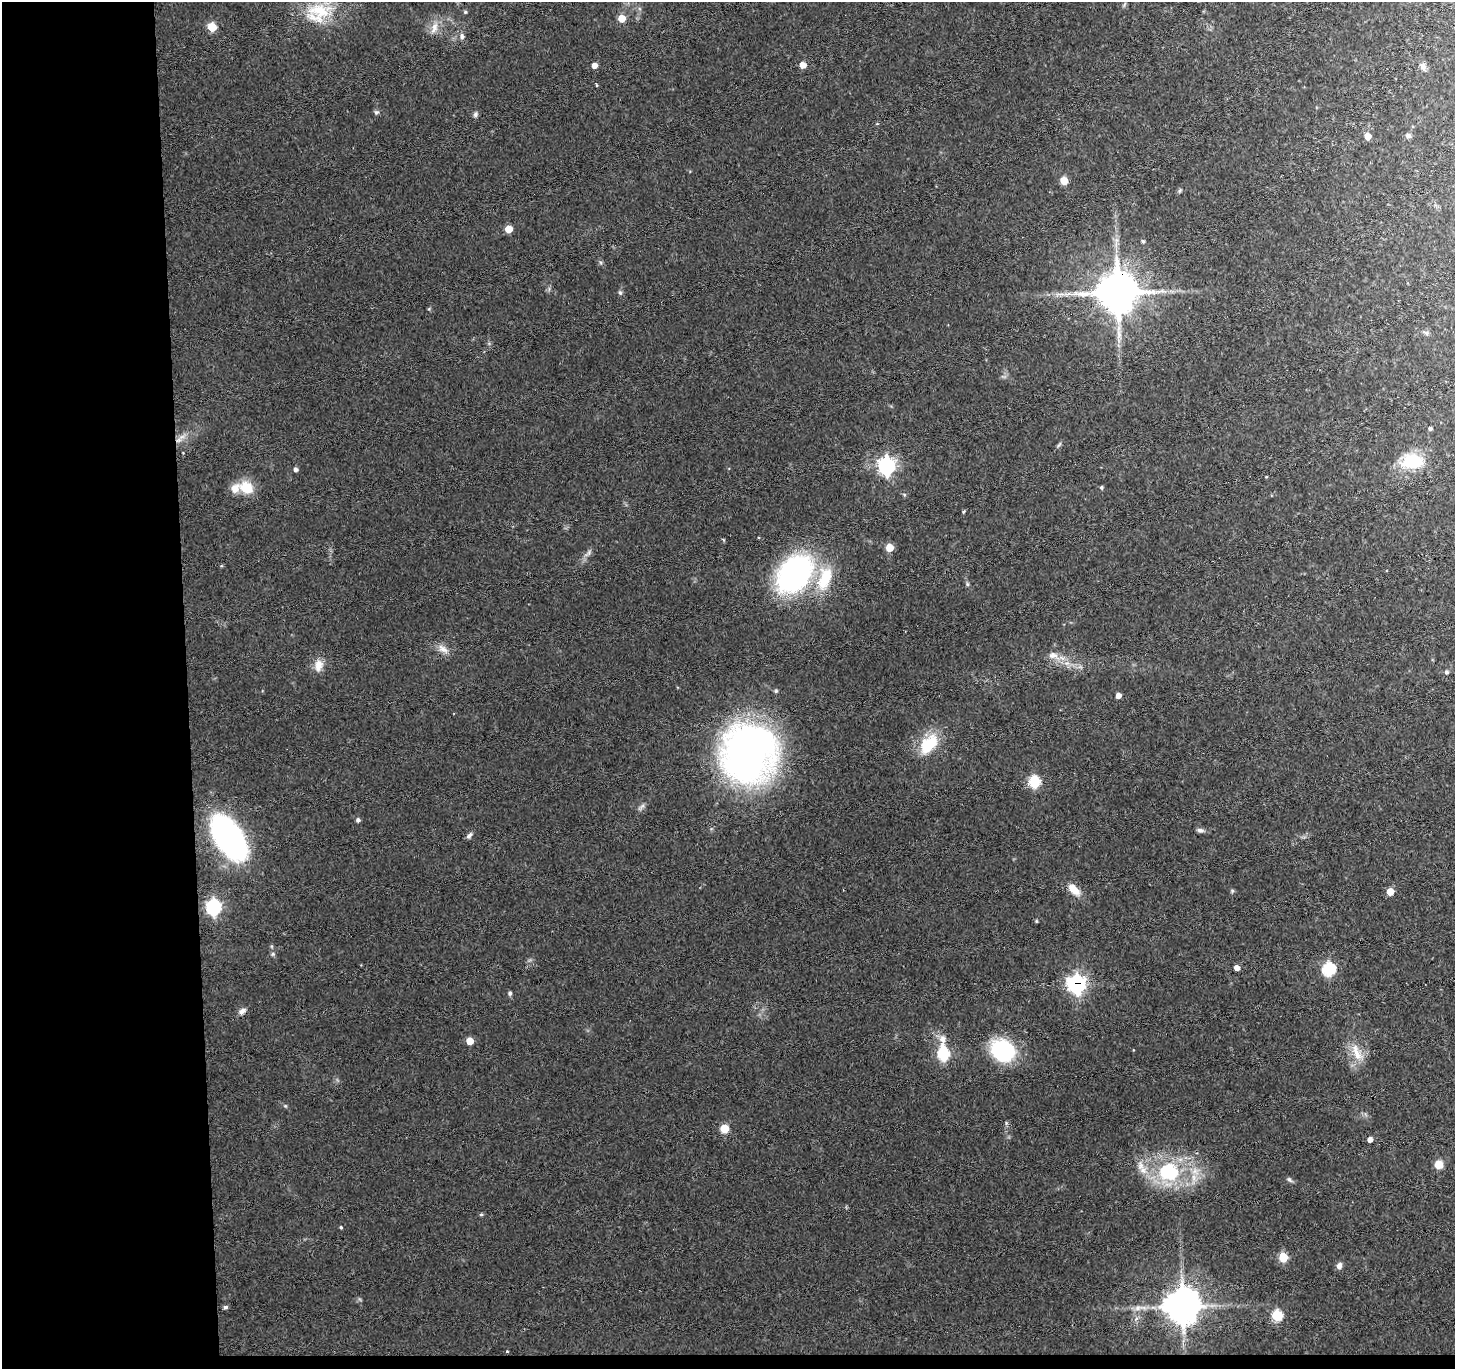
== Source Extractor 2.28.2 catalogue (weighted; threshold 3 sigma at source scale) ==
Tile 7 of 3 x 3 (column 1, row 3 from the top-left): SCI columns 1-1453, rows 113-1479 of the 4358 x 4328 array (HDU 1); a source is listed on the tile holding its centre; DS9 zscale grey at full resolution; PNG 1457 x 1371 px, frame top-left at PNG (2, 2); no overlay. Shown black and unused: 14% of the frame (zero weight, under 3 of 4 exposures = <1% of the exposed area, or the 3 px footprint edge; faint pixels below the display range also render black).
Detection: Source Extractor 2.28.2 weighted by HDU 2 'WHT'; one run over the whole footprint, this tile lists its part. Background 0.0648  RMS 0.0075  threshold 0.0337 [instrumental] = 3 sigma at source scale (4.5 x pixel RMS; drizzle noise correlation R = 1.50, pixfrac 1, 0.05/0.05 arcsec/px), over >= 5 px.
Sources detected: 78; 2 inside a brighter listed object's ellipse — not listed separately; the other 76 listed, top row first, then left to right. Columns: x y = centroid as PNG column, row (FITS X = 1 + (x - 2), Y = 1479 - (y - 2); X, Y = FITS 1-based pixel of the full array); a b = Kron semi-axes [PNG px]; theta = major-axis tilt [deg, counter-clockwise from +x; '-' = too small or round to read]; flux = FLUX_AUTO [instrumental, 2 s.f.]
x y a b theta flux
319 11 40 20 -2 36
465 12 5 4 - 0.91
622 18 5 5 - 17
212 27 5 5 - 31
434 28 17 8 72 6.3
462 36 8 6 -71 2.4
594 65 5 4 - 5.5
803 65 5 4 - 8.6
1423 66 10 7 -80 3.2
596 85 5 3 - 0.6
376 112 7 5 -10 1.3
475 114 7 6 - 1.7
1368 136 5 5 - 9.4
1408 136 7 6 - 2.1
1064 181 5 5 - 17
508 229 5 5 - 15
1143 241 5 4 - 1.1
1117 292 11 11 - 3000
620 293 5 5 - 1.2
1068 294 8 4 36 1.8
1426 333 7 5 -46 1.6
1430 428 5 5 - 1.3
178 440 9 5 23 3.2
1059 445 9 3 45 1.2
1412 461 26 17 -2 31
887 466 7 7 - 270
295 470 4 4 - 2.5
1266 477 3 2 - 0.49
246 487 20 15 -28 15
1101 487 5 4 - 1
963 512 5 3 - 0.75
889 548 5 5 - 17
794 574 28 21 54 210
825 578 34 16 71 28
443 649 16 7 -33 5.1
1053 655 13 9 5 5.2
318 665 16 11 79 7
1446 672 5 5 - 1.8
1118 695 4 4 - 4.2
928 744 26 16 49 27
749 754 44 39 78 440
1034 782 6 5 - 69
358 820 5 4 - 2.1
1200 830 9 6 -10 2.2
469 835 9 5 47 2
228 837 35 19 -56 210
1074 889 16 8 -42 9.3
1232 891 6 4 73 0.94
1390 892 5 5 - 13
214 907 7 6 - 160
1036 921 4 4 - 0.8
273 954 6 5 - 1.2
1237 968 4 4 - 5.4
1329 969 6 6 - 94
1077 984 7 6 - 380
510 993 6 4 77 1.4
242 1011 9 7 35 3.3
470 1041 5 5 - 12
1003 1051 24 20 -23 62
1356 1052 26 9 -69 11
943 1054 10 6 -87 73
724 1129 8 7 - 9.4
1370 1139 4 4 - 4.4
1439 1165 7 6 - 12
1141 1166 12 9 80 5.6
1169 1171 20 17 -5 50
1289 1179 7 5 -53 1.4
481 1214 4 4 - 1.1
341 1227 4 3 - 0.84
1283 1257 5 5 - 33
1339 1266 9 6 68 2.9
1182 1306 10 9 - 1800
225 1307 6 5 - 1.3
1138 1308 7 6 - 2.6
1277 1316 6 5 - 58
507 1351 4 3 - 0.56
Overlapping masked pixels (flux is a lower limit): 3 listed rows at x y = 1117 292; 178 440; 1077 984